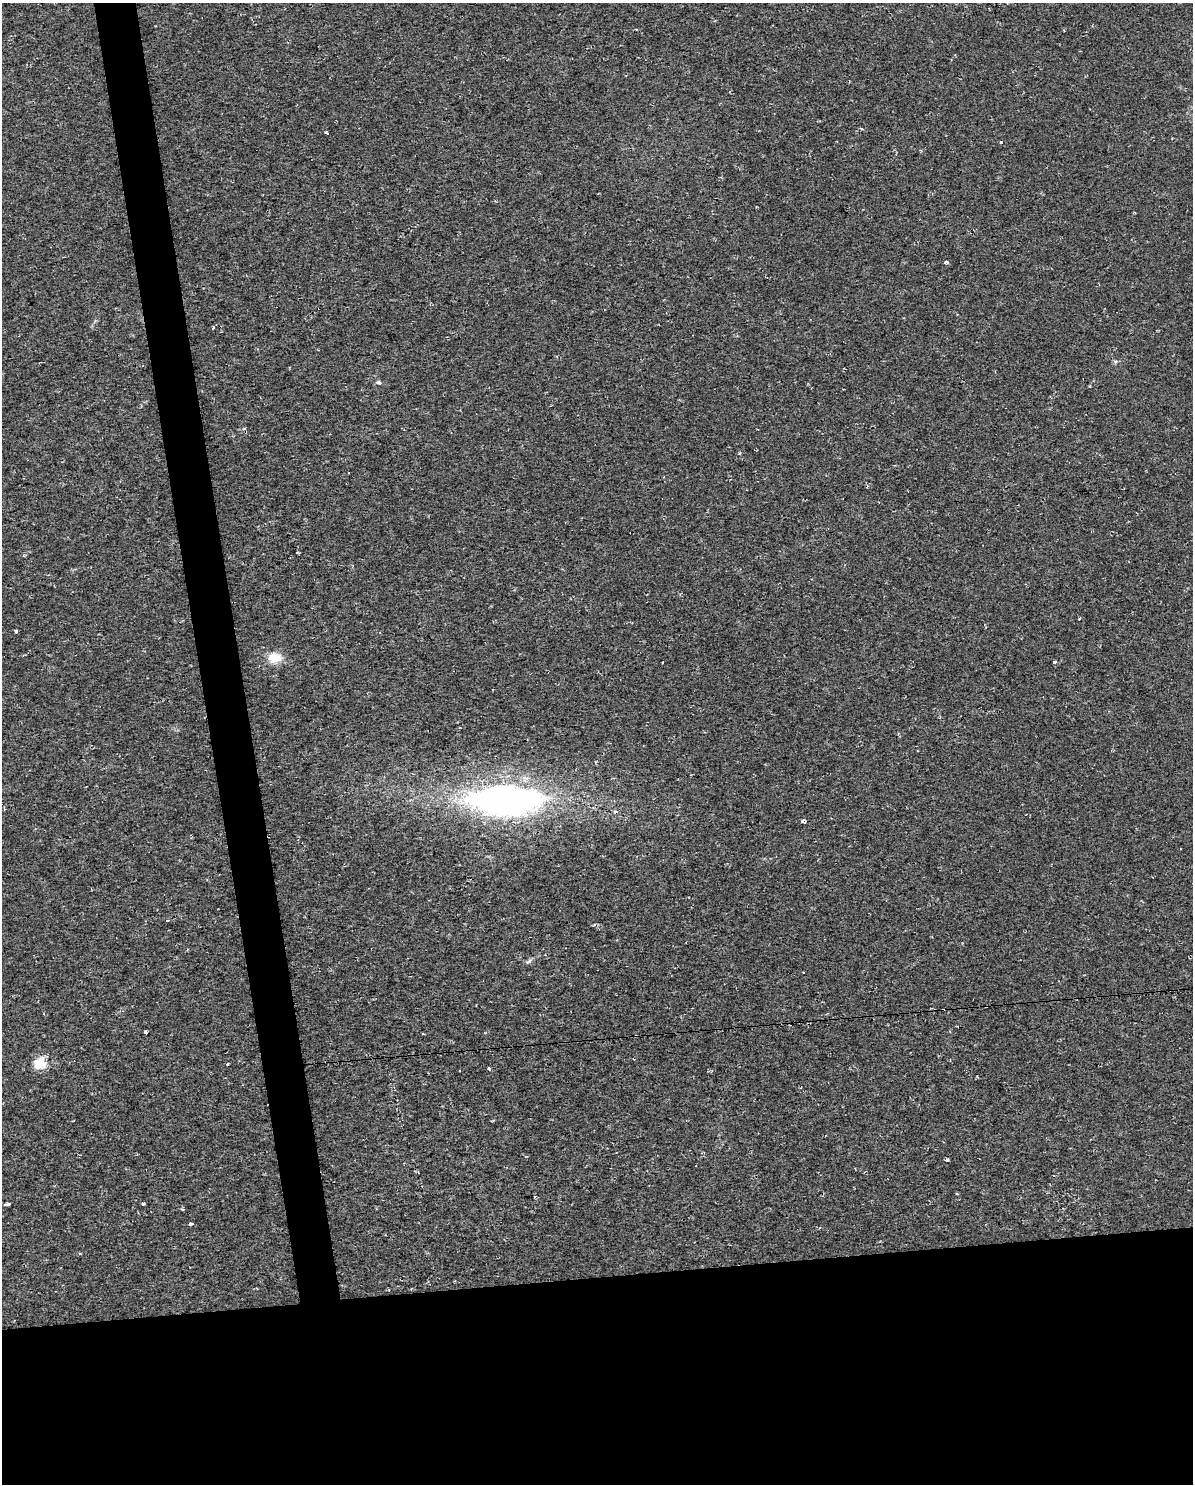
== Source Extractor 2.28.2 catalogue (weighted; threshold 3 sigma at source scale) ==
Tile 11 of 4 x 3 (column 3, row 3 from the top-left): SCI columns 2500-3690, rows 62-1543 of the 5083 x 5803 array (HDU 1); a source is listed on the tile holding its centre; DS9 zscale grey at full resolution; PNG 1195 x 1486 px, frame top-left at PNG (2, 3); no overlay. Shown black and unused: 17% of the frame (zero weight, under 2 of 3 exposures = <1% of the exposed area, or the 3 px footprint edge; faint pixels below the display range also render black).
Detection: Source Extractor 2.28.2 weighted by HDU 2 'WHT'; one run over the whole footprint, this tile lists its part. Background 0.00663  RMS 0.0049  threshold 0.0219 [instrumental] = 3 sigma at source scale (4.5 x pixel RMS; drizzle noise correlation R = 1.50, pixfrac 1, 0.0396/0.0396 arcsec/px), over >= 5 px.
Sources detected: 25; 2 cosmic-ray / hot-pixel residue — not listed; the other 23 listed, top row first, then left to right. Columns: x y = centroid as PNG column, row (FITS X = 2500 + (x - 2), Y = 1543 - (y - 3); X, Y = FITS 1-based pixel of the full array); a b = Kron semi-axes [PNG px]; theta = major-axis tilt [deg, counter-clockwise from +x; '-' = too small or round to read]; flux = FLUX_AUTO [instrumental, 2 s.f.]
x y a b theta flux
636 30 3 3 - 0.47
327 133 4 3 - 3.3
1001 142 3 3 - 1.5
946 262 4 3 - 2.3
213 327 4 3 - 1.7
1115 362 6 5 - 0.79
379 383 6 5 - 1
244 428 5 3 - 0.55
16 631 3 3 - 1.4
274 658 16 11 -3 7.9
1054 662 4 3 - 1.8
507 800 81 32 1 180
803 821 4 4 - 1.3
167 920 4 3 - 1.7
529 961 9 4 35 1.1
986 1006 3 3 - 3.2
145 1032 3 3 - 3.3
40 1063 6 5 - 35
489 1068 3 3 - 2.9
947 1159 3 3 - 1
7 1204 5 3 - 2.8
183 1209 3 3 - 1.1
190 1223 4 3 - 3.5
Overlapping masked pixels (flux is a lower limit): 1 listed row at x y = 986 1006
Unlisted compact peaks at least as high as the median listed source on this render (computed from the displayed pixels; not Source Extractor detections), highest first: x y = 143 1204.